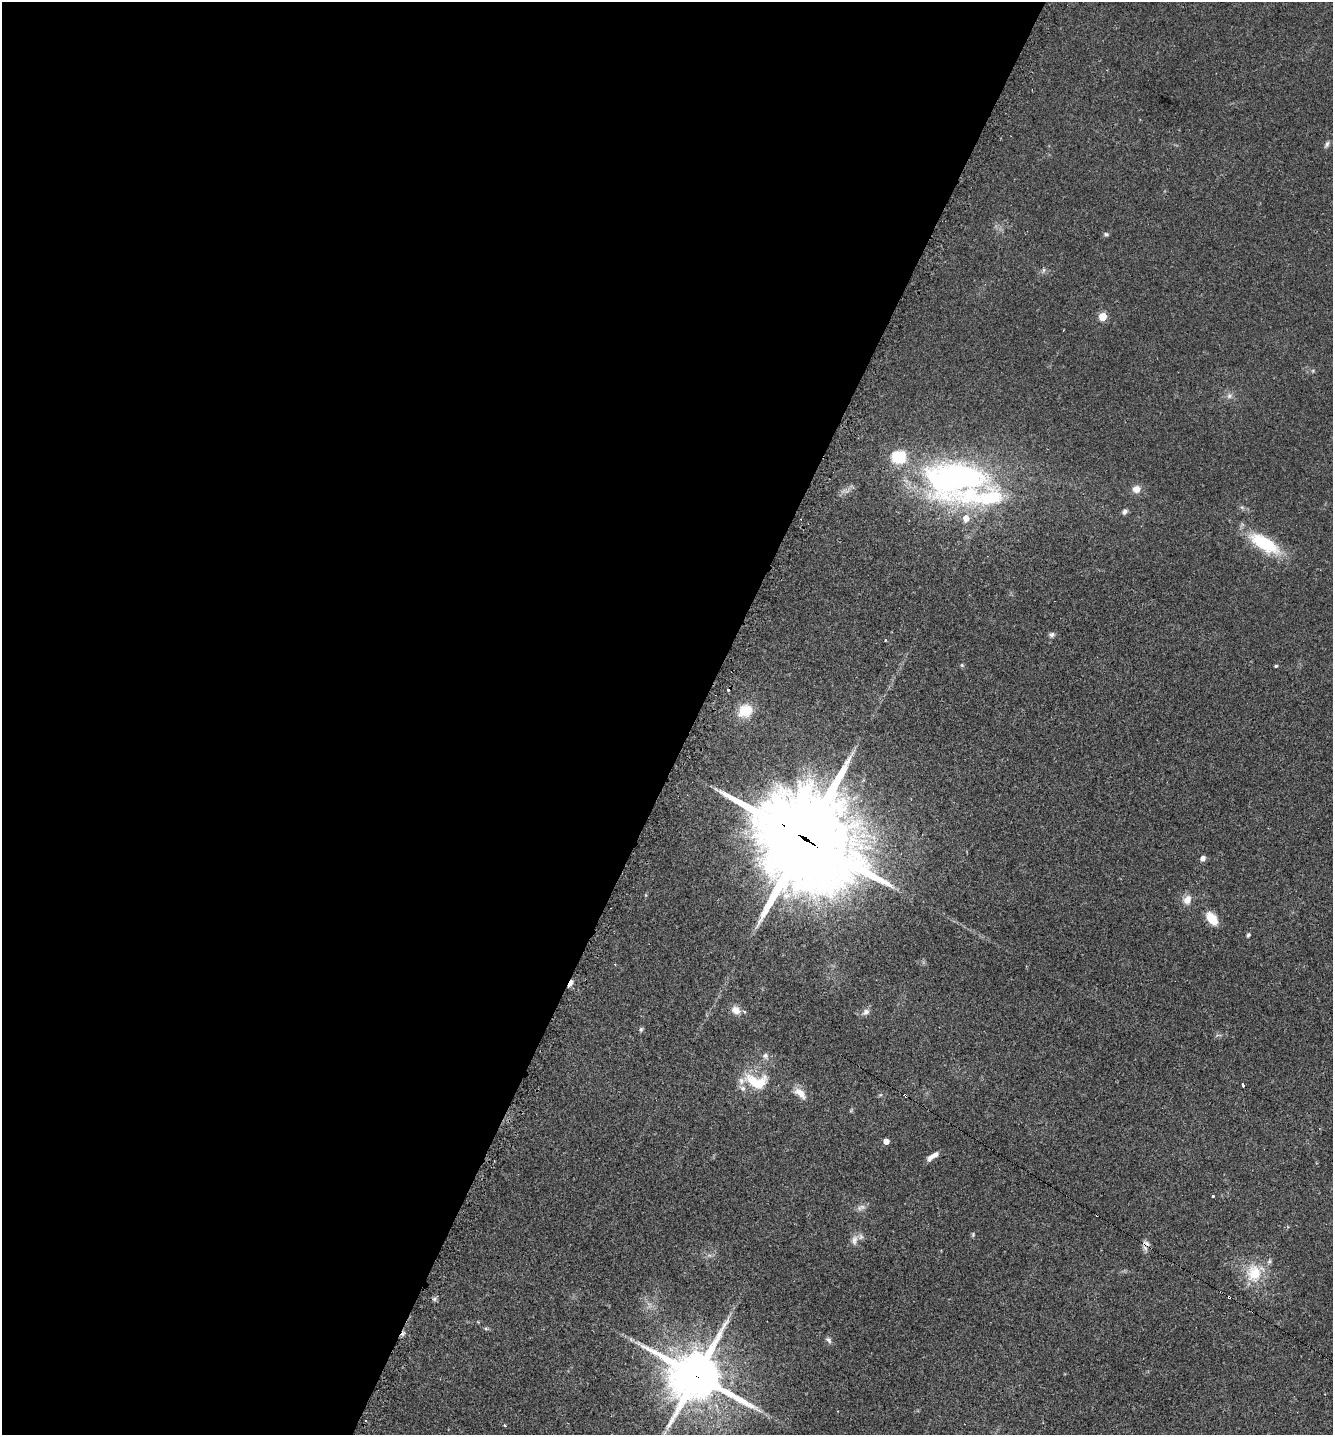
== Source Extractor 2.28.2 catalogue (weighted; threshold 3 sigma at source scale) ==
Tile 5 of 4 x 4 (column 1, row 2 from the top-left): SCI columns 281-1611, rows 2880-4312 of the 5765 x 5746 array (HDU 1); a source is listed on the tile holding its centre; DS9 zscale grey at full resolution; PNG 1335 x 1437 px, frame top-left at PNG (2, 2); no overlay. Shown black and unused: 52% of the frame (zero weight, under 2 of 3 exposures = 1% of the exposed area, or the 3 px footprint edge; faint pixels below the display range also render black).
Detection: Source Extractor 2.28.2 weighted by HDU 2 'WHT'; one run over the whole footprint, this tile lists its part. Background 0.0567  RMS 0.0073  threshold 0.0329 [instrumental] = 3 sigma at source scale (4.5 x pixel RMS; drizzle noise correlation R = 1.50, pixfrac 1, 0.05/0.05 arcsec/px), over >= 5 px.
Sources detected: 54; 5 cosmic-ray / hot-pixel residue — not listed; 5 inside a brighter listed object's ellipse — not listed separately; the other 44 listed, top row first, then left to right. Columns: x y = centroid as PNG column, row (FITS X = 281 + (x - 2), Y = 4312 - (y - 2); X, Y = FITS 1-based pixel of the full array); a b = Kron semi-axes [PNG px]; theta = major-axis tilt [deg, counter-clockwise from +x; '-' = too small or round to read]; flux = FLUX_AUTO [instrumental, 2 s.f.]
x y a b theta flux
1327 144 10 5 61 1.9
1106 234 6 5 - 1.4
1044 270 7 4 89 1.3
1103 317 5 5 - 27
1229 396 8 7 - 2.8
955 478 72 39 3 230
1136 489 10 10 - 5.2
1125 512 8 6 61 2.1
966 518 7 7 - 6.7
1264 543 42 16 -31 36
1051 634 7 7 - 1.9
962 665 5 5 - 0.96
1276 666 4 3 - 0.96
745 711 14 12 32 17
805 839 44 37 -38 8100
1203 858 7 5 43 2.8
1187 900 13 9 62 6.1
1212 918 16 10 -54 11
1248 935 5 4 - 1.3
570 983 9 4 60 3
736 1010 11 9 -34 6.9
866 1012 10 7 33 3.2
641 1029 7 5 74 1.2
765 1056 9 7 -32 2.7
756 1081 35 19 -12 25
1243 1085 4 3 - 20
800 1093 19 9 -42 7.9
880 1095 6 4 18 0.92
905 1095 4 3 - 5.6
886 1141 4 4 - 5.6
932 1156 15 5 35 5.1
1213 1196 3 3 - 1.5
859 1208 9 6 34 2.7
973 1235 6 4 72 0.96
854 1240 14 9 77 4.9
1146 1243 12 7 -30 3
1254 1273 25 22 66 24
1229 1297 3 3 - 1.4
434 1299 7 4 71 1.4
486 1329 6 4 -1 1
631 1339 7 4 -56 1.4
828 1340 9 6 -49 2
696 1376 20 17 -23 3100
505 1425 4 3 - 0.8
Overlapping masked pixels (flux is a lower limit): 6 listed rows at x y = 805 839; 570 983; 905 1095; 1146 1243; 1229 1297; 696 1376
Isophote crosses this tile's border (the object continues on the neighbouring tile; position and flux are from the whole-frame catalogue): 1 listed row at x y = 696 1376